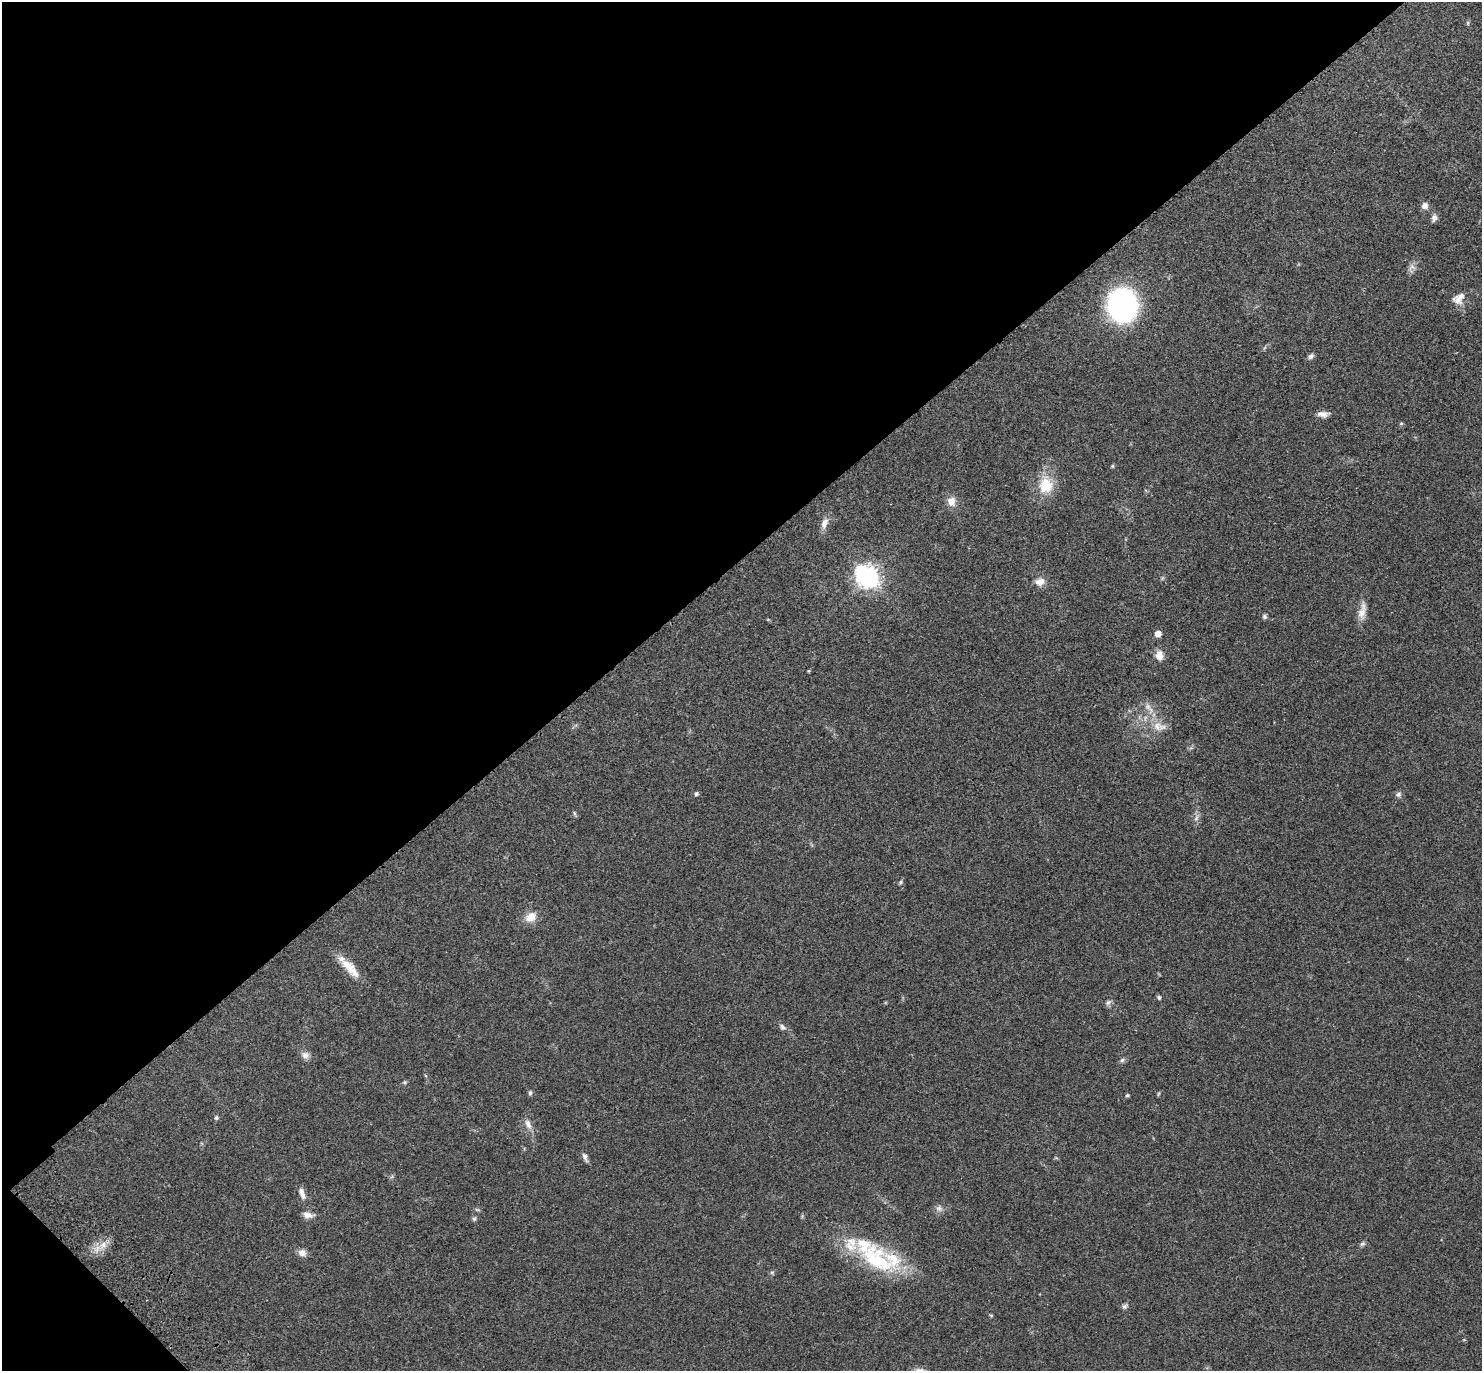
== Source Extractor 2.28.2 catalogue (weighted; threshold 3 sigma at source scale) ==
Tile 5 of 4 x 4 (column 1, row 2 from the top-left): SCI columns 97-1576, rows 2983-4351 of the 6116 x 6106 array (HDU 1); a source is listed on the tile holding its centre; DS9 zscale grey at full resolution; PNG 1484 x 1373 px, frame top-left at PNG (2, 2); no overlay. Shown black and unused: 42% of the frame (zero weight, under 3 of 4 exposures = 6% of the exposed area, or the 3 px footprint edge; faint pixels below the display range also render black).
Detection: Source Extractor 2.28.2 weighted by HDU 2 'WHT'; one run over the whole footprint, this tile lists its part. Background 0.0515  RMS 0.0053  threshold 0.0238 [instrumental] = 3 sigma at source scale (4.5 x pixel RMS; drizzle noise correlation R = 1.50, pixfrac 1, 0.05/0.05 arcsec/px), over >= 5 px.
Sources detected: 58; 2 too faint to see at this stretch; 1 inside a brighter object's white glare — not listed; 5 inside a brighter listed object's ellipse — not listed separately; the other 50 listed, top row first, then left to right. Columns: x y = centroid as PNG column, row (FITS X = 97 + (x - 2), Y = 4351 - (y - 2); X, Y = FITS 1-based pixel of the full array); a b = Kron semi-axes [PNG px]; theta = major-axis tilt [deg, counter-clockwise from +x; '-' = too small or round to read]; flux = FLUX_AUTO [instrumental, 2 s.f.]
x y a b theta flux
1468 23 6 4 89 0.66
1425 206 9 9 - 2.4
1434 218 10 7 74 2
1412 267 11 8 -27 2.3
1461 296 24 11 22 4.4
1122 305 20 17 -86 170
1311 356 9 6 43 1.4
1323 414 14 7 -1 3
1401 423 6 4 1 0.59
1112 466 5 5 - 0.58
1046 485 25 20 -89 14
951 501 12 10 -84 4.5
824 523 15 8 70 3.9
868 577 8 7 - 360
1040 582 12 9 13 4.1
1362 611 26 9 80 5.4
1264 616 6 6 - 1.1
1158 634 5 4 - 5.7
1159 656 13 9 -83 4.3
809 671 4 3 - 0.55
1157 726 15 11 -90 5.6
696 794 5 5 - 1.2
1398 794 8 7 - 1.5
574 813 6 4 -72 0.74
1196 818 9 5 61 1.7
900 882 6 5 - 0.77
531 917 14 11 37 6.1
348 966 25 14 -41 9.6
1159 998 5 5 - 0.97
1108 1002 10 6 37 1.4
782 1027 10 7 -41 1.7
305 1055 11 9 -70 2.6
1122 1060 7 5 30 1.1
404 1082 6 5 - 0.74
530 1093 7 5 90 1
1127 1095 5 4 - 0.71
216 1118 6 5 - 0.87
528 1124 14 7 -66 3.3
585 1157 12 5 -71 1.8
302 1193 16 6 -70 3.2
939 1208 9 7 -21 2
308 1215 13 7 -8 3.4
474 1219 5 5 - 0.94
1362 1244 8 6 31 1.1
103 1245 10 8 56 3.8
302 1253 11 9 -10 2.8
877 1259 54 31 -38 44
772 1272 6 4 18 0.73
1125 1306 8 6 40 1.3
991 1315 6 3 -19 0.54
Overlapping masked pixels (flux is a lower limit): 1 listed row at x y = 348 966